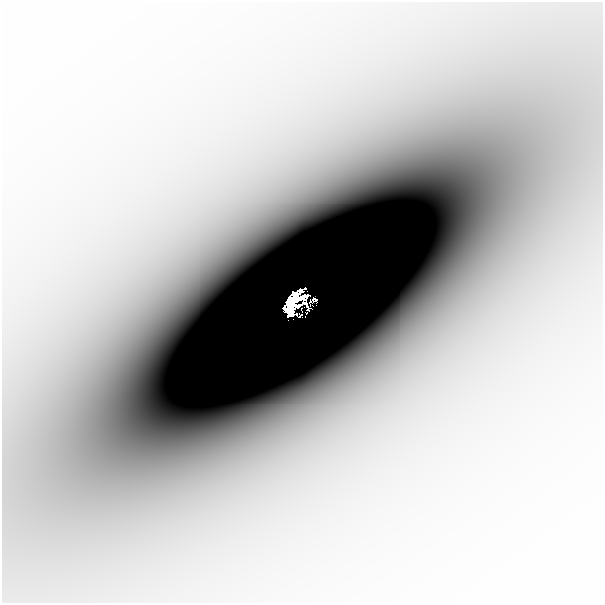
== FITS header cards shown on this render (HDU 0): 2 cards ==
NAXIS1  =                  601
NAXIS2  =                  601

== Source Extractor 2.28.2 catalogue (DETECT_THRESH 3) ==
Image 601 x 601 px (HDU 0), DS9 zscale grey, 1 PNG px = 1 image px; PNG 605 x 605 px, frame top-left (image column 1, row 601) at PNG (2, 2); no overlay
Background -6.45e-05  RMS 1.5e-05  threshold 4.53e-05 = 3 sigma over >= 5 px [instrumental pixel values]
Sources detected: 8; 3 with non-positive FLUX_AUTO (blend fragments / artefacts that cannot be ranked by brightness) are not listed; the other 5 listed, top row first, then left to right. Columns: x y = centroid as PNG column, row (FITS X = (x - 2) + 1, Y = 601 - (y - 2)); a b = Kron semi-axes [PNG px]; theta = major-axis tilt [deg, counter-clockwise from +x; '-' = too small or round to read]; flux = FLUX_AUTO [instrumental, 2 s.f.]
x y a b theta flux
310 301 3 2 - 0.046
291 302 20 7 59 1.8
305 303 8 4 -56 0.2
298 306 8 4 -1 0.18
290 311 8 6 87 0.78
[3 non-positive-flux detections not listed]